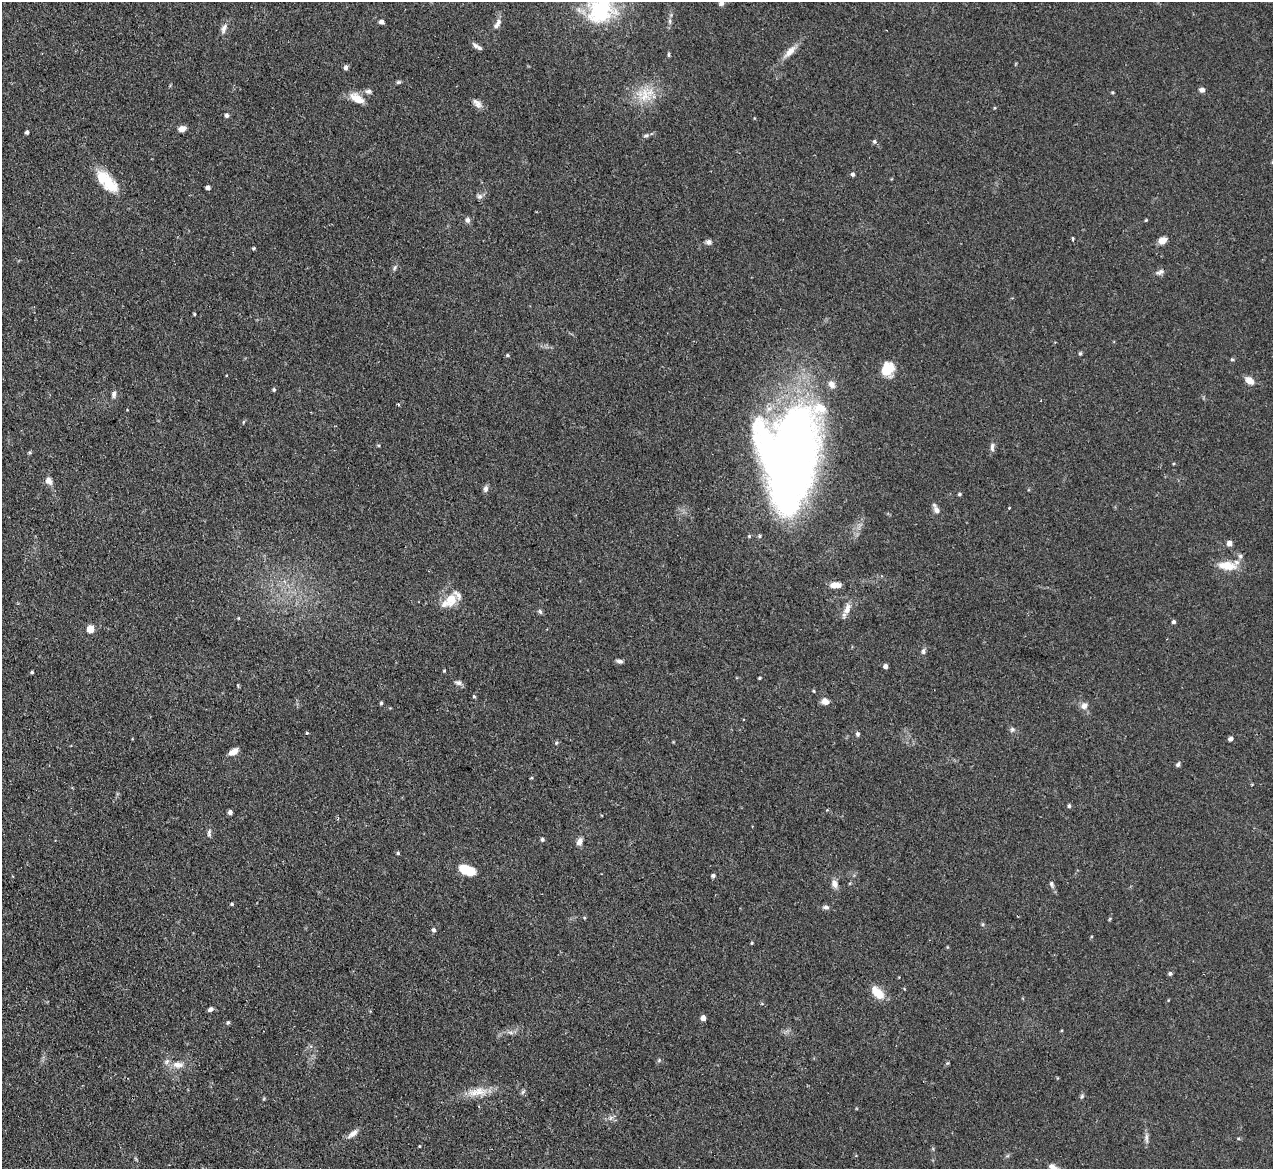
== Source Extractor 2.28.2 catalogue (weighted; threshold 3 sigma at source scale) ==
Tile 7 of 4 x 4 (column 3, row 2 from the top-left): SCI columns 2545-3815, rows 2594-3760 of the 5089 x 5065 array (HDU 1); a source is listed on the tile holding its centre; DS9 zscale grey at full resolution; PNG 1275 x 1171 px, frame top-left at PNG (2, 2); no overlay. Shown black and unused: <1% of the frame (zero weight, under 2 of 3 exposures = <1% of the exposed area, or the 3 px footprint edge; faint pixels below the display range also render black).
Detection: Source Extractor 2.28.2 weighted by HDU 2 'WHT'; one run over the whole footprint, this tile lists its part. Background 0.0886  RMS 0.0061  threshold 0.0274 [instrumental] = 3 sigma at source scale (4.5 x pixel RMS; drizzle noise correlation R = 1.50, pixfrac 1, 0.05/0.05 arcsec/px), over >= 5 px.
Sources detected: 118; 1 cosmic-ray / hot-pixel residue — not listed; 6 inside a brighter listed object's ellipse — not listed separately; the other 111 listed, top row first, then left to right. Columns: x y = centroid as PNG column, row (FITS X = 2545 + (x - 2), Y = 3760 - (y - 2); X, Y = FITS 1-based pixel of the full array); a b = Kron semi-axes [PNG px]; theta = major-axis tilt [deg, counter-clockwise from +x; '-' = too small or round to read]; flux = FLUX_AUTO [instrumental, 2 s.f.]
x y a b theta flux
722 3 11 6 45 2.2
600 10 35 30 59 51
381 22 6 5 - 1.9
498 22 10 7 65 2.4
224 28 15 6 69 3
475 45 9 6 -44 1.8
790 52 22 8 47 6.3
669 54 7 3 -90 0.81
346 67 6 5 - 1.6
398 82 6 4 19 1
1202 90 5 5 - 2.7
368 91 8 6 8 1.7
1112 92 4 3 - 0.7
644 95 24 16 87 15
357 99 17 8 -31 9.5
477 103 15 8 -46 3.3
226 115 5 4 - 1.6
182 129 8 6 16 3.4
27 132 4 3 - 1.6
646 135 8 5 34 1.5
874 141 6 5 - 1.1
853 174 5 4 - 1.4
109 183 27 16 -43 17
208 188 4 4 - 2.1
480 196 7 7 - 1.9
467 220 7 6 - 2
1146 220 4 3 - 0.56
1073 238 4 3 - 1.1
1162 240 9 7 26 4.7
709 242 7 6 - 2.1
253 248 4 3 - 0.76
394 268 9 4 64 1.3
1160 272 12 6 20 2.1
194 314 3 3 - 0.63
1080 353 5 4 - 0.87
507 355 5 4 - 0.77
1232 359 6 3 0 0.71
887 369 15 12 69 14
1249 380 10 7 -40 4.9
831 384 10 7 -53 3.5
274 390 5 4 - 0.88
114 394 9 6 85 1.9
398 404 4 3 - 0.7
243 422 6 3 70 0.62
992 447 13 5 90 2.1
30 452 5 4 - 0.83
790 455 92 52 84 550
48 481 9 7 -60 3.6
485 489 9 6 78 2.1
959 494 5 4 - 0.92
1009 508 3 2 - 1.1
936 509 14 6 -64 3
1229 543 5 5 - 4.3
1240 556 7 6 - 1.6
1227 566 18 9 -6 13
835 585 13 7 1 5.2
451 600 19 15 65 9.3
847 609 15 8 71 5.3
540 611 8 5 -63 1.2
1173 622 4 4 - 1.3
90 629 5 5 - 10
923 651 9 5 89 1.5
619 661 8 5 -9 1.6
885 666 5 4 - 2.3
444 671 4 3 - 0.56
32 672 4 3 - 0.84
759 678 3 3 - 0.71
458 683 11 6 -12 2
813 691 4 4 - 0.58
474 696 4 4 - 0.78
825 701 8 7 - 4.2
381 703 4 4 - 0.93
1084 706 9 9 - 3.4
744 720 3 2 - 0.51
1012 729 7 7 - 1.6
307 733 4 3 - 0.78
858 734 6 5 - 1.2
1230 739 4 4 - 1.9
556 743 6 4 47 0.81
234 752 11 6 32 4.8
1178 764 7 5 57 1.2
531 778 4 3 - 0.56
1069 806 5 4 - 1.2
230 812 4 4 - 1.9
209 833 11 5 87 1.9
542 839 4 4 - 1.2
580 842 9 6 67 3.4
398 853 4 4 - 0.83
467 870 17 9 -18 14
713 876 5 5 - 1.2
834 884 11 7 -73 3.6
1052 884 10 6 -73 1.7
232 904 4 4 - 0.82
826 907 9 5 -5 1.7
433 930 5 5 - 1.4
752 943 4 3 - 0.64
1170 973 5 4 - 1.3
878 993 20 10 -45 9.3
762 1004 5 3 - 0.59
210 1009 6 5 - 1.6
703 1018 4 4 - 4.3
228 1022 6 4 73 0.86
511 1032 9 4 -19 1.6
659 1060 6 4 48 0.85
178 1065 17 9 -1 5.9
478 1092 32 11 4 11
1082 1096 7 5 60 1.1
353 1134 16 6 40 3.7
1146 1138 15 5 -84 2.4
419 1146 4 2 - 0.43
1052 1167 12 8 -32 3.6
Isophote crosses this tile's border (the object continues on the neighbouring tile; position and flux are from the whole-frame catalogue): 3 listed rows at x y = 722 3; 600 10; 1052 1167